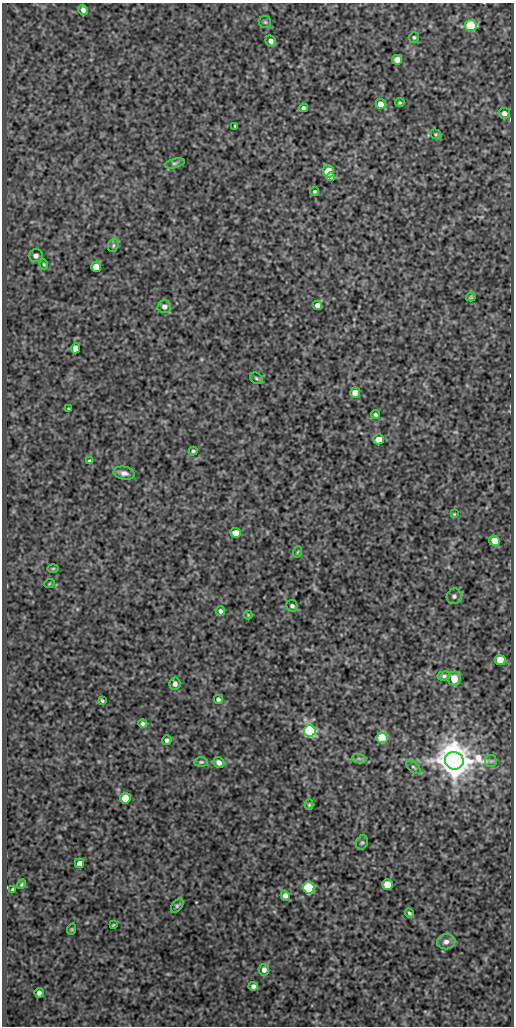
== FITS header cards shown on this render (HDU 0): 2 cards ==
NAXIS1  =                  512
NAXIS2  =                 1024

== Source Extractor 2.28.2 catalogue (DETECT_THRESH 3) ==
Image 512 x 1024 px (HDU 0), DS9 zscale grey, 1 PNG px = 1 image px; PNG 516 x 1028 px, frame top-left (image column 1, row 1024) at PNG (2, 3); each listed source drawn as its Kron ellipse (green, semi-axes under 4 px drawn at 4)
Background 79.8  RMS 0.54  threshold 1.61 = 3 sigma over >= 5 px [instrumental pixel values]
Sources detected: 75; all 75 listed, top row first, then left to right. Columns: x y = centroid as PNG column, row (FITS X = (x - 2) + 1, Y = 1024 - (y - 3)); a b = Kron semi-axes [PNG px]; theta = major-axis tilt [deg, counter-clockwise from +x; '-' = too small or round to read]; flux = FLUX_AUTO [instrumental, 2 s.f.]
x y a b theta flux
83 10 5 4 - 160
265 22 6 6 - 69
471 26 6 5 - 2500
414 37 5 5 - 60
271 41 6 5 - 180
397 60 5 5 - 580
400 103 5 4 - 51
380 104 5 5 - 280
303 108 4 4 - 100
504 113 6 5 - 160
235 126 3 2 - 34
436 134 6 4 -20 54
175 163 10 4 14 88
329 171 6 5 - 2000
331 177 4 4 - 370
314 191 4 4 - 57
113 245 7 5 70 63
36 256 7 6 - 140
44 264 5 3 - 42
96 267 5 5 - 490
471 297 5 4 - 53
317 305 5 4 - 180
164 306 7 6 - 170
76 348 5 4 - 470
256 378 7 5 -32 62
355 393 5 5 - 500
68 409 3 2 - 28
375 415 4 4 - 66
378 439 5 5 - 570
193 451 4 3 - 67
89 461 4 3 - 53
124 473 10 6 -11 180
454 514 4 3 - 34
235 533 5 5 - 420
494 541 5 5 - 420
297 552 6 3 70 37
53 568 6 3 1 41
49 584 5 3 - 30
454 596 8 7 - 120
292 606 6 5 - 89
220 611 5 5 - 110
248 615 4 4 - 30
500 660 5 5 - 850
444 676 6 4 9 75
454 679 7 6 - 420
175 684 6 5 - 160
218 699 4 4 - 99
102 701 4 3 - 52
143 723 4 4 - 99
310 731 6 6 - 6400
382 738 5 5 - 2300
167 740 5 4 - 100
359 758 7 4 -2 90
454 761 9 8 - 94000
491 761 6 6 - 70
201 762 7 4 0 60
219 763 6 5 - 170
413 767 9 4 -42 78
125 798 5 5 - 1400
309 805 5 4 - 43
362 842 7 5 73 71
79 863 5 4 - 300
21 884 5 3 - 44
387 884 5 5 - 720
309 888 5 5 - 4400
13 889 4 2 - 39
285 896 5 4 - 180
177 905 8 5 52 75
409 913 5 4 - 66
113 925 4 2 - 32
72 929 6 3 72 33
446 942 9 7 7 180
264 970 6 5 - 190
253 986 4 4 - 120
39 993 4 4 - 180